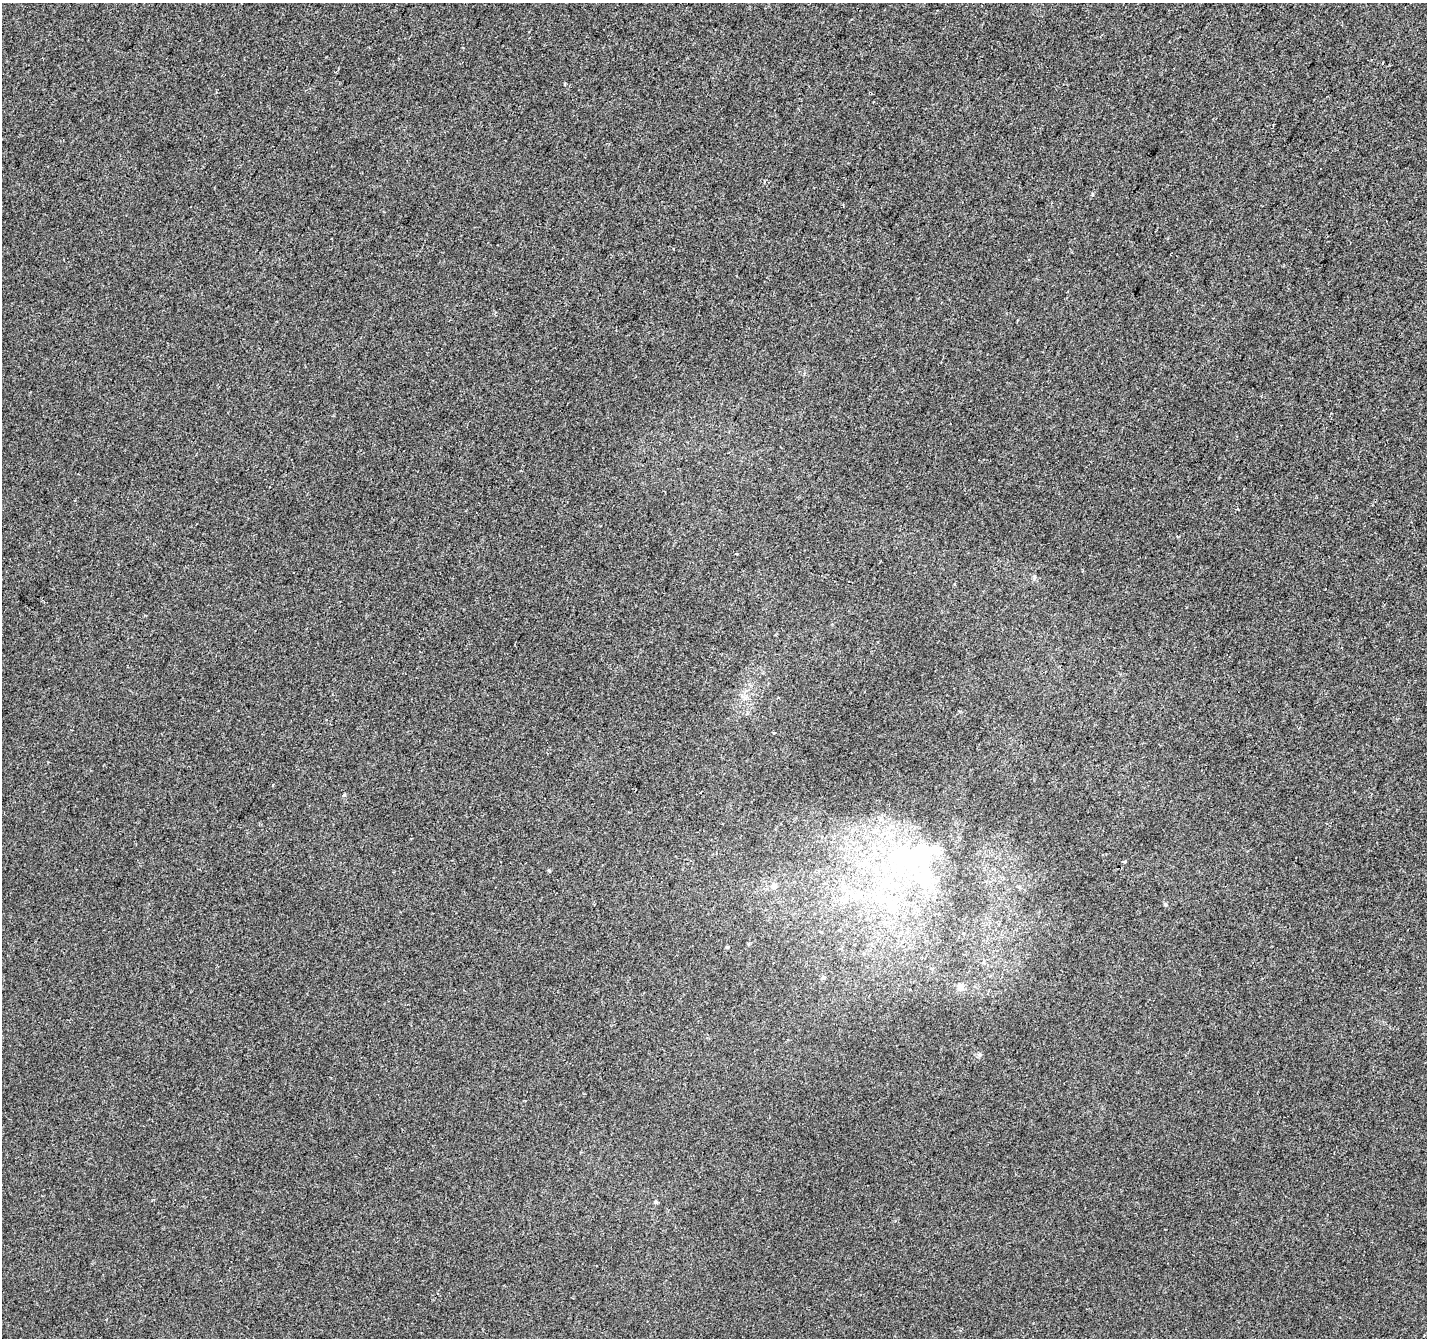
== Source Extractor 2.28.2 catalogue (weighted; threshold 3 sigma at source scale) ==
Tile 10 of 4 x 4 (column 2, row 3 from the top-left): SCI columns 1426-2850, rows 1539-2874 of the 5706 x 5814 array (HDU 1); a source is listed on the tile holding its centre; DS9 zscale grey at full resolution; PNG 1429 x 1340 px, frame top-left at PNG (2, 3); no overlay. Shown black and unused: <1% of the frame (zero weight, under 2 of 3 exposures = <1% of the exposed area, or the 3 px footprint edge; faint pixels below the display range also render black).
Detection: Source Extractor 2.28.2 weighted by HDU 2 'WHT'; one run over the whole footprint, this tile lists its part. Background -6.33e-04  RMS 0.0042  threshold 0.019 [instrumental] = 3 sigma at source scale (4.5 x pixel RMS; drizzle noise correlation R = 1.50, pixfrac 1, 0.0396/0.0396 arcsec/px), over >= 5 px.
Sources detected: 22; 3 inside a brighter object's white glare — not listed; the other 19 listed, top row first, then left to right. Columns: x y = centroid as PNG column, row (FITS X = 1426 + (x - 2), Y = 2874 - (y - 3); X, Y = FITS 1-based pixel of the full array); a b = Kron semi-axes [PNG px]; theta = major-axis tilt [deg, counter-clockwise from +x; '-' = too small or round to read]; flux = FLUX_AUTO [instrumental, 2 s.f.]
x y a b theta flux
1092 195 4 3 - 0.5
736 553 3 2 - 0.56
1034 577 6 4 90 0.67
774 733 3 3 - 5.5
273 785 3 2 - 0.36
344 795 4 4 - 0.75
874 831 5 5 - 0.97
922 854 43 31 57 50
887 880 19 10 47 8.4
773 886 8 8 - 2.4
844 887 9 8 - 2.3
860 894 8 7 - 2.1
845 901 7 4 72 1.1
1165 905 5 5 - 0.56
892 906 17 12 -71 7.3
727 947 5 4 - 0.43
823 977 6 4 46 0.59
960 987 7 6 - 2.8
655 1202 5 4 - 0.54
Unlisted compact peaks at least as high as the median listed source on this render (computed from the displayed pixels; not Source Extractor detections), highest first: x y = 979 1055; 549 870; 1125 861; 564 84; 1238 509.